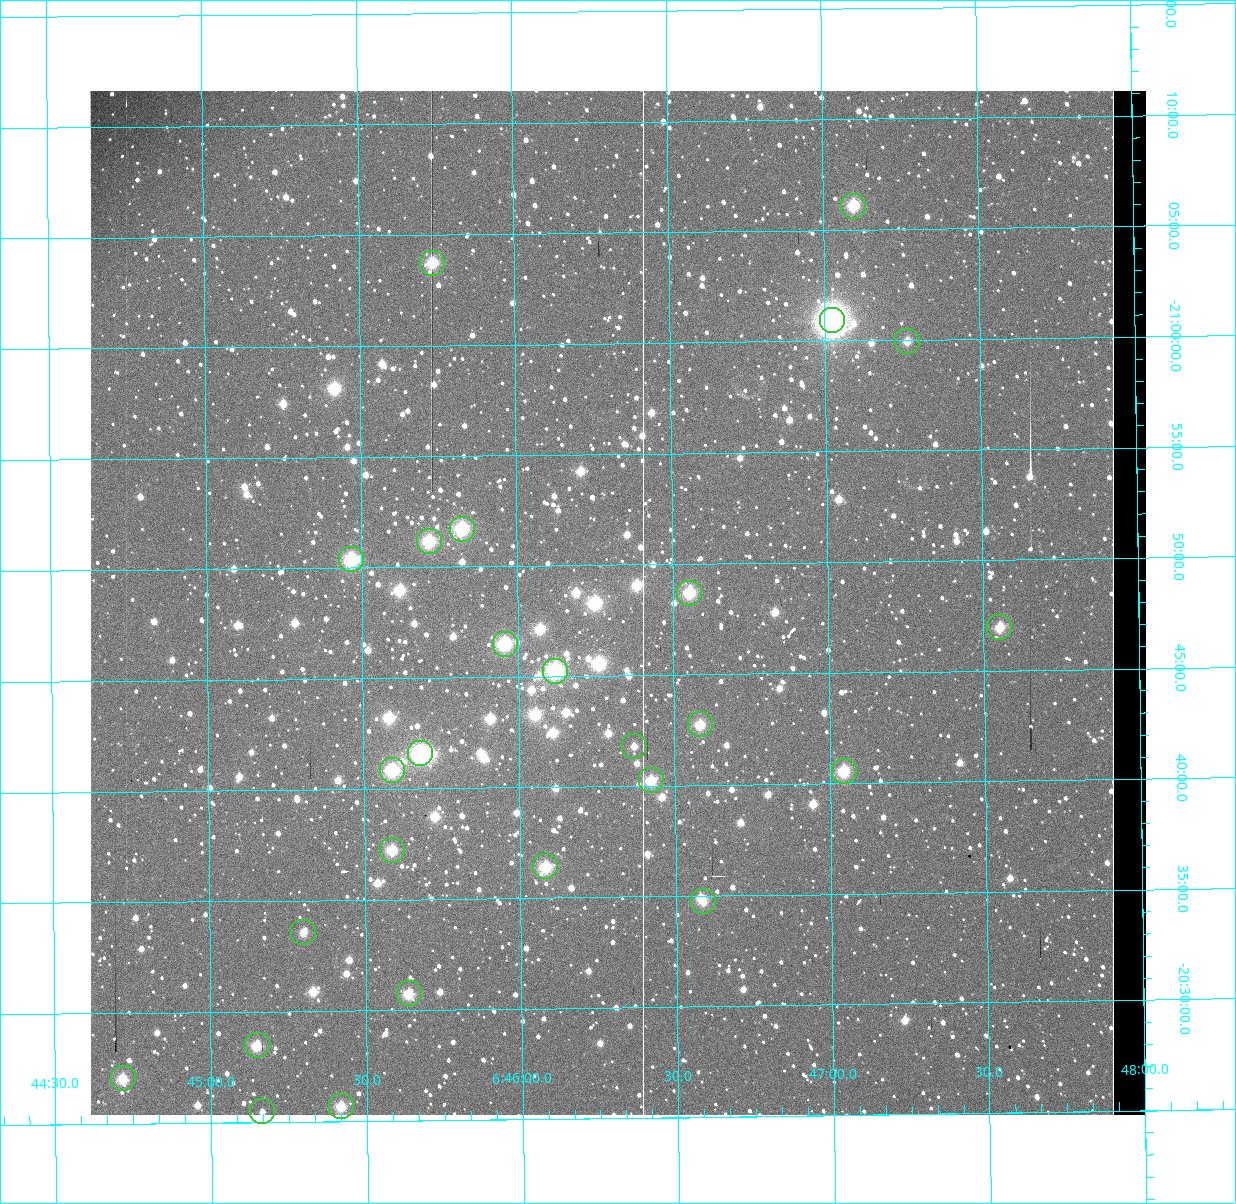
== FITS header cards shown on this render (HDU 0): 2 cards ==
NAXIS1  =                 1056 / Axis length
NAXIS2  =                 1024 / Axis length

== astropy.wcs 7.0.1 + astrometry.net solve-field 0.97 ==
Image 1056 x 1024 px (HDU 0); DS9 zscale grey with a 90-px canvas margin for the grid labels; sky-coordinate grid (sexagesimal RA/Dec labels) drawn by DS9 from the SOLVED WCS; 26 Tycho-2 reference stars matched to detected sources circled (green)
Header WCS: none
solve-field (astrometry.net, Tycho-2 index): SOLVED blind (the file carries no WCS)
Solved WCS: RA---TAN-SIP/DEC--TAN-SIP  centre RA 06:46:19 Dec -20:48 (101.58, -20.80 deg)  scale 2.71 arcsec/px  FOV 47.7' x 46.3'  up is +179 deg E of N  parity normal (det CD < 0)
(file carries no celestial WCS; the grid is the blind solution)
Tycho-2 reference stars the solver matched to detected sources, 26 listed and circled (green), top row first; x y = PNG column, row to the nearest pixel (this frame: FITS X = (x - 91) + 1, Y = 1024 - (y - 91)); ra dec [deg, ICRS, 3 dp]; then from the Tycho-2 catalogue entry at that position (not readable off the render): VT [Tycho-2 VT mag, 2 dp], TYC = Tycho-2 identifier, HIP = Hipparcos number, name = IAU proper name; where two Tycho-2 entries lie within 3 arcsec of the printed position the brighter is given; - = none
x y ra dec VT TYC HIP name
854 206 101.774 -21.102 7.91 5961-1426-1 - -
433 263 101.434 -21.062 7.97 5961-2270-1 - -
833 320 101.756 -21.015 6.03 5961-3333-1 32504 -
908 341 101.816 -20.999 10.13 5961-1866-1 - -
463 529 101.456 -20.862 8.27 5961-1358-1 - -
430 541 101.429 -20.853 7.54 5961-362-1 32393 -
352 559 101.367 -20.840 8.23 5961-2850-1 - -
690 593 101.639 -20.812 7.87 5961-2866-1 32467 -
1000 627 101.888 -20.783 9.38 5961-2236-1 - -
506 644 101.489 -20.775 7.05 5961-3331-1 32406 -
556 671 101.530 -20.754 7.32 5961-3329-1 32426 -
701 724 101.646 -20.712 9.35 5961-3181-1 - -
635 746 101.593 -20.697 9.72 5961-3011-1 - -
421 753 101.420 -20.694 7.79 5961-3346-1 - -
393 770 101.398 -20.681 8.35 5961-3326-1 32390 -
845 771 101.761 -20.676 8.31 5961-3335-1 - -
652 780 101.606 -20.671 9.14 5961-2202-1 - -
393 850 101.397 -20.621 9.06 5957-285-1 - -
546 866 101.520 -20.607 7.91 5957-811-1 32422 -
704 901 101.647 -20.579 8.94 5957-19-1 - -
304 932 101.325 -20.560 9.46 5957-1381-1 - -
410 993 101.409 -20.513 9.32 5957-695-1 - -
258 1045 101.287 -20.475 9.34 5957-657-1 - -
124 1078 101.179 -20.451 8.29 5957-1531-1 - -
342 1106 101.354 -20.428 9.33 5957-815-1 - -
263 1111 101.291 -20.425 10.44 5957-367-1 - -